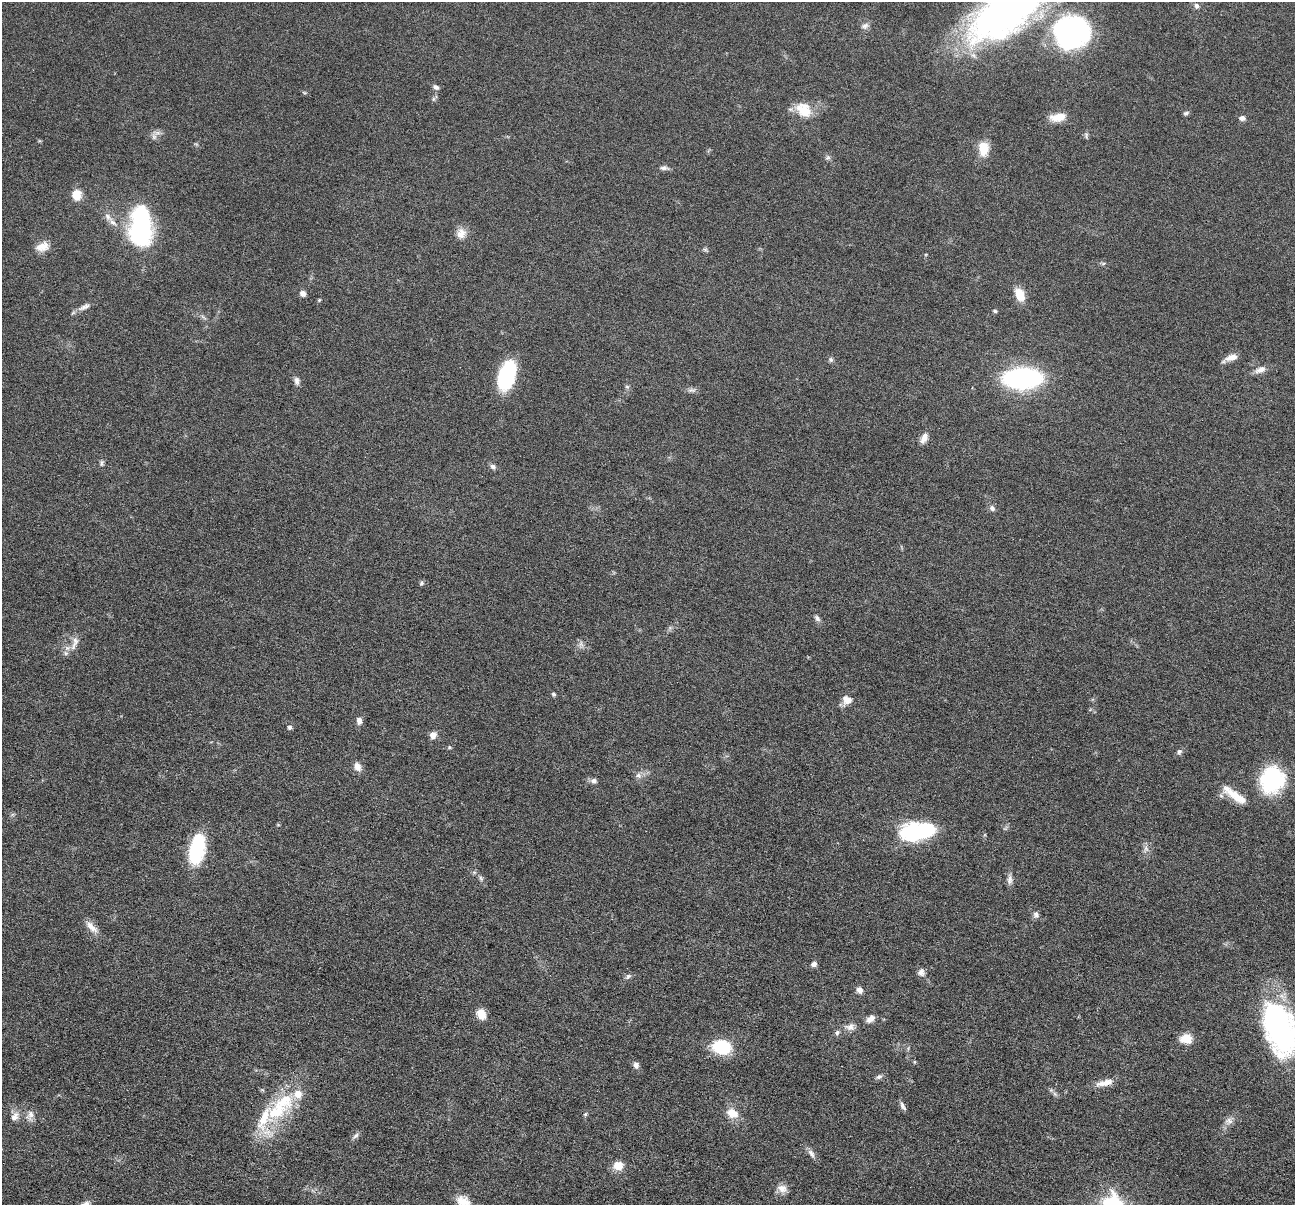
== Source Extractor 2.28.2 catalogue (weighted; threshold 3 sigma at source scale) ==
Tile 7 of 4 x 4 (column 3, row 2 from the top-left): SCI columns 2592-3884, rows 2663-3865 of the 5184 x 5201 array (HDU 1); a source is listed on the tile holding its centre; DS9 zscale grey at full resolution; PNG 1297 x 1207 px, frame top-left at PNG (2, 2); no overlay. Nothing masked; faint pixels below the display range render black.
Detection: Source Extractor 2.28.2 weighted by HDU 2 'WHT'; one run over the whole footprint, this tile lists its part. Background 0.036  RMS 0.0036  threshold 0.0148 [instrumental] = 3 sigma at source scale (4.09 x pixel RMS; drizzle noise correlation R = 1.36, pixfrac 0.8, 0.05/0.05 arcsec/px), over >= 5 px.
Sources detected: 96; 2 inside a brighter object's white glare — not listed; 6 inside a brighter listed object's ellipse — not listed separately; the other 88 listed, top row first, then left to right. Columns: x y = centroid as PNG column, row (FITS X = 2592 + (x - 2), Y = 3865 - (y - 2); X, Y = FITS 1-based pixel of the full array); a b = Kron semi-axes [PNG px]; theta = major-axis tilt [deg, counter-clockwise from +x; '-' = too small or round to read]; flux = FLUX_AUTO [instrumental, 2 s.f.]
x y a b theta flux
1196 6 8 6 -72 1
1010 7 91 34 38 200
865 26 11 8 30 1.4
1071 32 39 36 16 68
436 87 8 6 -30 1
804 110 22 16 -41 7.8
1186 113 6 5 - 0.78
1058 117 20 10 9 4.9
1242 118 7 6 - 1.1
1086 135 9 5 -78 0.7
154 137 7 6 - 1.1
984 148 15 10 -88 7.1
828 158 8 5 33 0.78
664 168 11 6 0 1.1
77 195 10 9 - 5.3
108 217 11 7 -52 1.7
141 225 42 20 89 50
461 234 14 13 - 3.1
42 247 17 11 22 3.5
705 250 7 4 -1 0.6
1103 263 7 4 1 0.55
303 293 8 7 - 1.3
1020 294 13 8 -70 6.5
319 300 5 4 - 0.39
84 307 17 7 25 1.9
995 311 5 4 - 0.51
1231 357 17 7 16 2.7
831 359 7 6 - 0.73
1260 370 15 8 21 2.3
507 375 31 16 74 24
1022 378 29 15 3 71
297 381 11 7 -79 1.3
627 387 6 4 -1 0.52
692 390 11 6 0 1.1
924 438 14 7 64 2.2
102 463 10 5 -86 0.78
493 466 8 6 -31 1.1
992 508 8 6 -65 1.2
421 583 6 5 - 0.63
817 618 10 6 -58 1
75 643 23 7 71 2.8
581 644 9 5 -71 1.1
553 694 5 5 - 0.61
847 700 12 11 - 3
359 721 9 7 -82 1.5
289 727 6 5 - 0.77
433 735 6 6 - 3
449 747 6 5 - 0.47
1179 751 7 6 - 0.92
357 766 11 8 -72 2.3
638 775 7 7 - 1.3
1272 780 30 26 66 27
594 781 9 6 -7 1.2
1237 797 35 11 -32 6.5
920 831 32 15 -3 35
197 849 27 13 78 27
1146 849 10 7 89 1.5
481 878 8 5 -65 0.78
1010 880 14 7 -88 1.6
1036 915 9 8 - 1.2
92 927 19 8 -46 3
814 964 7 6 - 1.3
921 972 9 8 - 1.5
628 976 9 6 44 0.87
859 990 8 7 - 1.5
481 1014 9 7 -67 6.1
870 1019 12 7 37 2
850 1027 14 10 4 2.4
1280 1030 57 34 -75 67
837 1033 7 6 - 0.86
1186 1039 15 11 4 4.4
722 1047 13 10 -7 22
914 1062 5 3 - 0.33
636 1065 7 6 - 1.4
879 1077 9 6 22 0.97
1105 1083 24 8 12 3.6
903 1106 13 5 -62 1.1
276 1112 43 21 28 19
732 1113 16 12 -17 4.5
585 1114 6 4 -17 0.42
30 1115 16 9 78 2.2
15 1117 12 8 55 2.4
1229 1121 11 9 9 1.8
356 1136 9 6 44 1
811 1153 14 7 -55 1.7
618 1165 12 11 - 3.9
782 1189 14 10 -26 2.5
463 1201 19 13 -22 5
Isophote crosses this tile's border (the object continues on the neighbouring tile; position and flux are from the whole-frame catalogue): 3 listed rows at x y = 1010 7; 1280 1030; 463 1201